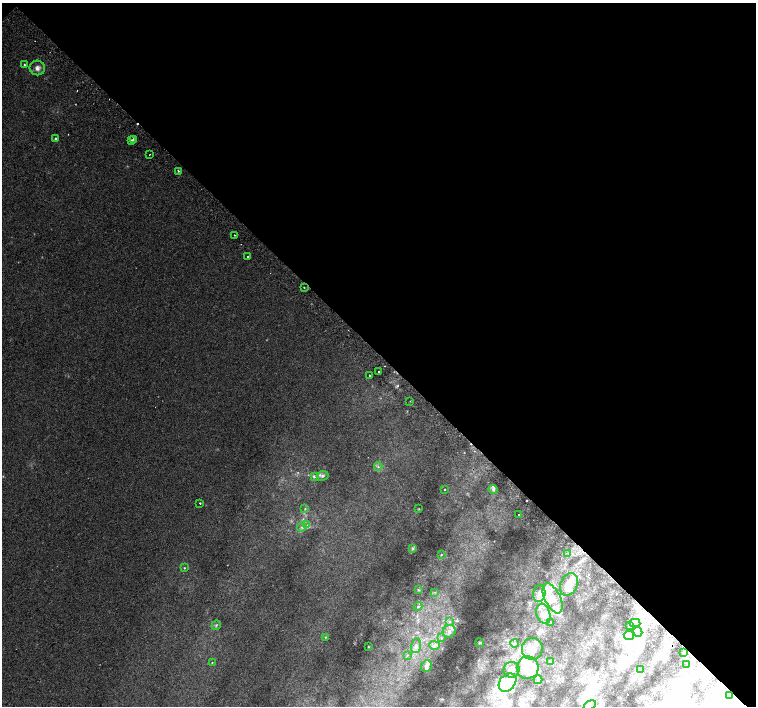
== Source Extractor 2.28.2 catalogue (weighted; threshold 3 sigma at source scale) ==
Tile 3 of 4 x 4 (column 3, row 1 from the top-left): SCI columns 3050-4556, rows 4480-5887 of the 6093 x 6076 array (HDU 1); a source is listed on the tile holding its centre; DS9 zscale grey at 2 x 2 block average (1 PNG px = mean of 2 x 2 image px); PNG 758 x 708 px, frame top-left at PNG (2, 3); each listed source drawn as its Kron ellipse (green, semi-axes under 4 px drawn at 4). Shown black and unused: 50% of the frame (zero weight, under 2 of 3 exposures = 2% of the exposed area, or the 3 px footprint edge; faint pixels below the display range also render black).
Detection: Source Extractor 2.28.2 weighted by HDU 2 'WHT'; one run over the whole footprint, this tile lists its part. Background 0.00501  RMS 0.0038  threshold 0.0171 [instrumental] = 3 sigma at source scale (4.5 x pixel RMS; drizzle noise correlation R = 1.50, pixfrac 1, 0.0396/0.0396 arcsec/px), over >= 5 px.
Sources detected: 91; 3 too faint to see at this stretch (2 x 2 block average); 2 inside a brighter object's white glare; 6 cosmic-ray / hot-pixel residue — neither listed nor drawn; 16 inside a brighter listed object's ellipse — not listed separately; the other 64 listed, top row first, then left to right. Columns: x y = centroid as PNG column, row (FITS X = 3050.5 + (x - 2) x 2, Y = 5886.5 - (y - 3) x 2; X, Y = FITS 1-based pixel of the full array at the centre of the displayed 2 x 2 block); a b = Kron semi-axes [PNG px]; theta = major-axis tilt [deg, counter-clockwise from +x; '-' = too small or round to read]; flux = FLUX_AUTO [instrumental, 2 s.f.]
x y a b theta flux
24 65 3 2 - 0.89
37 68 7 7 - 4.2
56 138 4 4 - 1.4
133 139 2 2 - 1.3
131 141 2 2 - 2.6
150 154 2 2 - 0.47
178 171 2 2 - 1.4
234 235 2 2 - 1
247 257 2 2 - 1.4
304 287 2 2 - 0.62
379 371 2 2 - 2.6
370 375 2 2 - 2.7
410 401 2 2 - 0.4
378 467 4 3 - 1.3
314 476 4 4 - 1.6
323 476 6 5 - 2.1
445 490 2 2 - 1.8
493 490 4 4 - 2.1
200 503 2 2 - 1.6
305 509 3 3 - 0.78
419 509 2 2 - 0.52
519 515 2 2 - 1.2
307 525 3 2 - 0.75
302 527 4 4 - 1.7
413 548 4 4 - 1.5
568 553 3 2 - 1.3
441 555 3 2 - 0.64
184 568 3 2 - 0.68
569 584 12 8 65 8.5
418 590 4 3 - 1.1
435 592 3 2 - 0.81
539 593 9 6 83 5.4
552 598 16 7 -64 14
418 606 4 3 - 1.4
543 614 10 6 -71 6.5
449 621 4 2 - 1.1
550 622 3 2 - 0.66
635 623 5 4 - 3
216 625 5 3 - 1.3
629 625 3 3 - 0.97
449 631 7 6 - 4.3
638 632 5 4 - 2.7
629 635 5 4 - 3
325 637 4 3 - 0.86
441 638 3 3 - 0.9
480 643 4 3 - 0.94
515 643 4 3 - 1.7
434 645 5 4 - 2.6
416 646 7 5 74 3.7
368 647 3 2 - 0.53
532 649 11 10 - 8.6
684 653 3 2 - 0.82
407 655 2 2 - 0.51
550 661 3 3 - 0.8
212 663 2 2 - 0.51
687 664 3 2 - 1.2
426 666 6 5 - 2.6
528 668 11 11 - 46
511 670 8 7 - 4.4
641 670 4 3 - 1.1
538 680 4 4 - 1.6
507 682 10 7 49 46
729 695 2 2 - 3.4
590 705 6 3 32 2.7
Isophote crosses this tile's border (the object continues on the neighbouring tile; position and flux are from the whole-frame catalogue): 1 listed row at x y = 590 705
Diffuse or blended objects may show on this block-average render without a row.